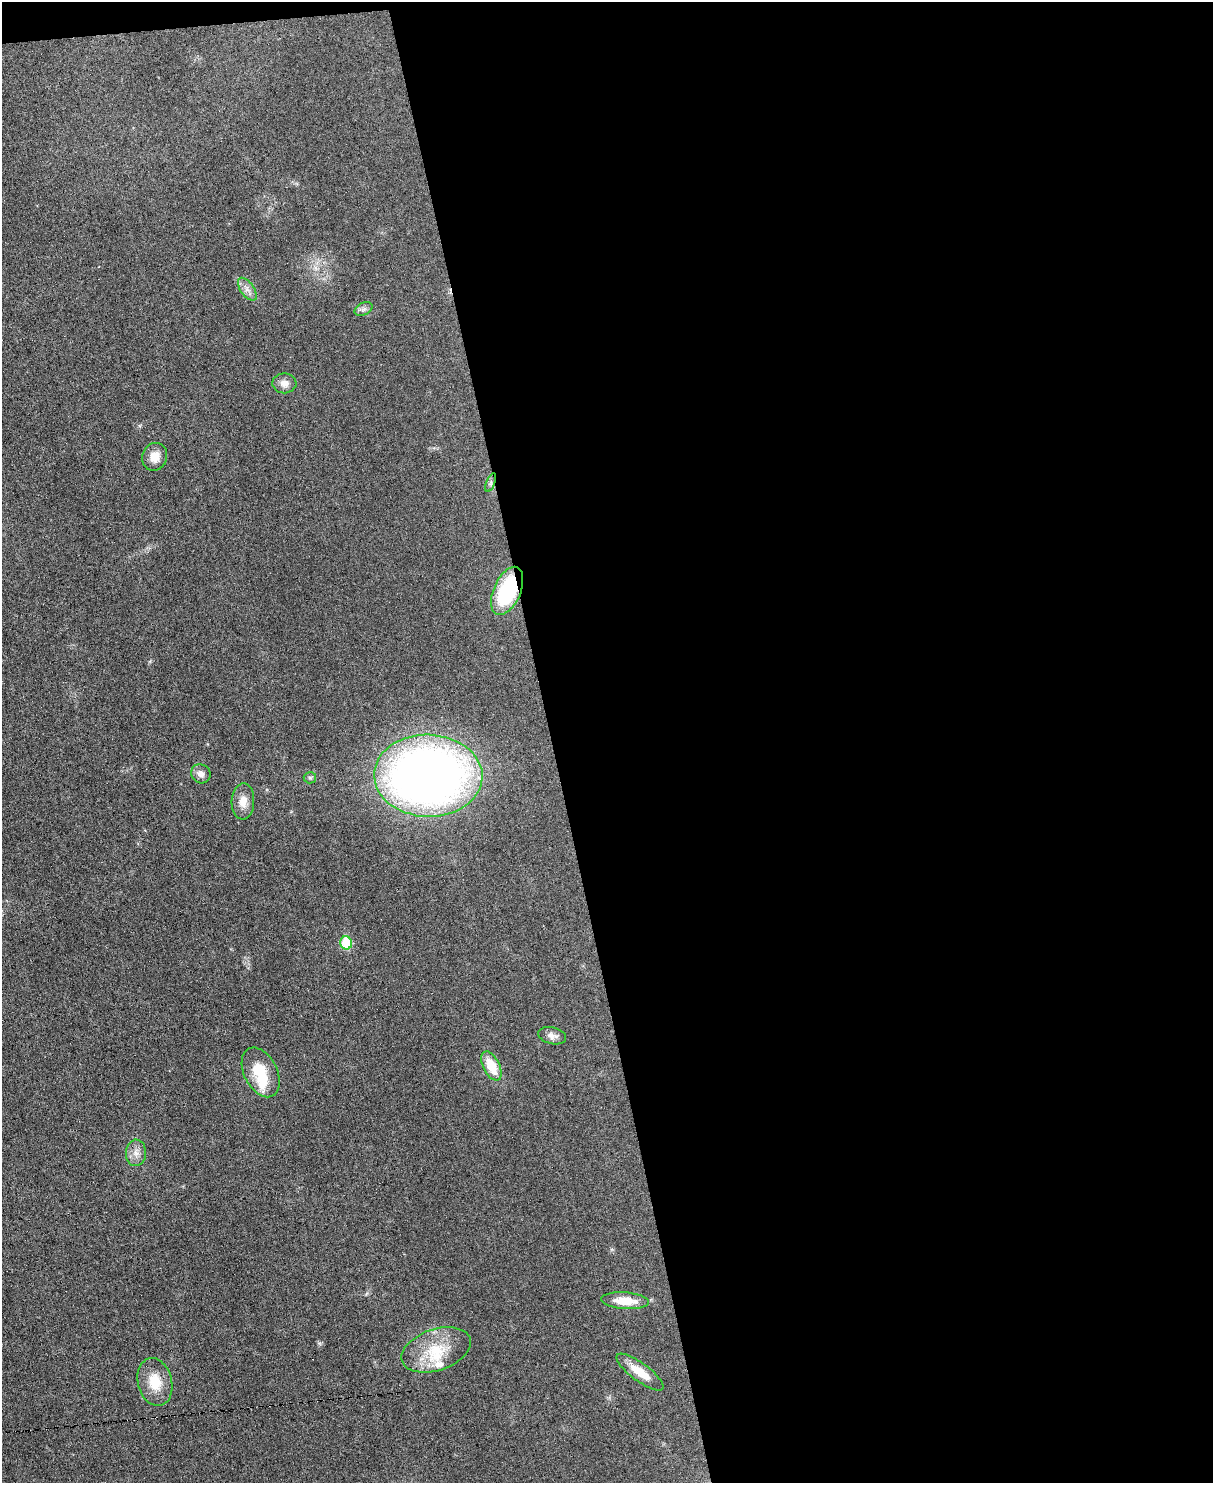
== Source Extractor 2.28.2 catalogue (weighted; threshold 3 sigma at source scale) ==
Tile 4 of 4 x 3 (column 4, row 1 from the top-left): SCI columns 3635-4845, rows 3099-4579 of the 4847 x 4831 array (HDU 1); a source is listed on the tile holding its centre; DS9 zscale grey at full resolution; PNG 1215 x 1485 px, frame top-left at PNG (2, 2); each listed source drawn as its Kron ellipse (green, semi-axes under 4 px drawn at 4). Shown black and unused: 55% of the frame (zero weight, under 3 of 6 exposures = <1% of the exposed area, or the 3 px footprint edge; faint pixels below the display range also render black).
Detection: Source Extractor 2.28.2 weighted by HDU 2 'WHT'; one run over the whole footprint, this tile lists its part. Background 0.0265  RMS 0.0038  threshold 0.0153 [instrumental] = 3 sigma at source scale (4.09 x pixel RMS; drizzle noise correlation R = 1.36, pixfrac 0.8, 0.05/0.05 arcsec/px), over >= 5 px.
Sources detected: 22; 1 inside a brighter object's white glare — neither listed nor drawn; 2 inside a brighter listed object's ellipse — not listed separately; the other 19 listed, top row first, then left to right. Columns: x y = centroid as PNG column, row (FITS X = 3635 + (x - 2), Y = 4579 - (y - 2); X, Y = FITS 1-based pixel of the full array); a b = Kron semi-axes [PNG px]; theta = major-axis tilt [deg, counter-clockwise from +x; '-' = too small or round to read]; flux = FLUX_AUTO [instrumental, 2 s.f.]
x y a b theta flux
247 289 13 6 -54 2.1
363 309 9 6 26 1.2
284 383 12 10 1 2.7
155 457 14 12 70 4.2
491 483 10 3 69 0.65
507 591 26 13 66 28
201 774 10 9 - 2.1
428 776 54 41 -2 300
310 778 6 5 - 0.76
243 801 18 11 87 4.1
346 943 6 6 - 14
552 1036 14 8 -13 2
491 1066 16 8 -63 8.5
261 1072 26 16 -63 12
136 1153 13 10 88 2.8
625 1301 24 8 -4 7.6
436 1350 36 20 19 15
640 1372 28 9 -36 6.8
155 1382 24 17 -76 9.2
Overlapping masked pixels (flux is a lower limit): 1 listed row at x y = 507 591